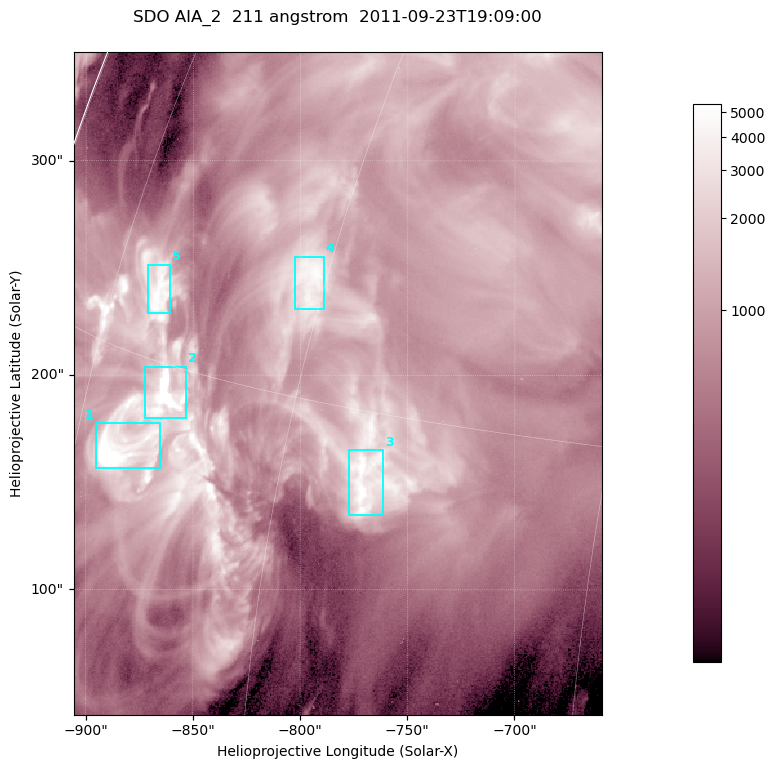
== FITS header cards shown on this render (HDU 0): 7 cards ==
TELESCOP= 'SDO     '           /
INSTRUME= 'AIA_2   '           /
WAVELNTH=                  211 /
WAVEUNIT= 'angstrom'           /
DATE-OBS= '2011-09-23T19:09:00.62' /
CTYPE1  = 'HPLN-TAN'           /
CTYPE2  = 'HPLT-TAN'           /

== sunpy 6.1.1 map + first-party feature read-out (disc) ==
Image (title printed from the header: SDO AIA_2  211 angstrom  2011-09-23T19:09:00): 410 x 514 px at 0.601 arcsec/px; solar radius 957 arcsec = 1592 px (partial field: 2.6% of the solar disc is inside the frame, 100% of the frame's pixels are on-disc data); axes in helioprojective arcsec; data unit not stated in the header (colour bar unlabelled)
Pointing: header CRPIX1/2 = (2038.91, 2046.17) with CRVAL1/2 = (0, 0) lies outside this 410 x 514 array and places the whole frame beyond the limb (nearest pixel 1.4 R_sun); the SolarSoft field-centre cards XCEN/YCEN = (-782.5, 196.2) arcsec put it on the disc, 1311 arcsec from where CRPIX/CRVAL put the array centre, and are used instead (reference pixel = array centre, CRVAL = XCEN/YCEN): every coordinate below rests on XCEN/YCEN
Orientation: roll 0.0563 deg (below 1 deg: not rotated)
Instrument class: DISC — disc imager (sunpy class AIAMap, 211 A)
Bright regions (active regions / flare kernels): reference = the on-disc median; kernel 3 px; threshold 5 sigma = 2590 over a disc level ~864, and >= 1.15x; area >= 210 px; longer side >= 5 px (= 3 arcsec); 5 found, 5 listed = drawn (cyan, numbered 1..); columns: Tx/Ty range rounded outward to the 2 arcsec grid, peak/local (2 s.f.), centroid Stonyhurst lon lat
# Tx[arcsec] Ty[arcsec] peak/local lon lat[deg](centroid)
1 -896..-864 156..178 15 -71 +12
2 -874..-852 180..204 18 -68 +14
3 -778..-760 134..166 7.1 -56 +13
4 -804..-788 230..256 5.8 -61 +18
5 -872..-860 228..252 7.2 -71 +17